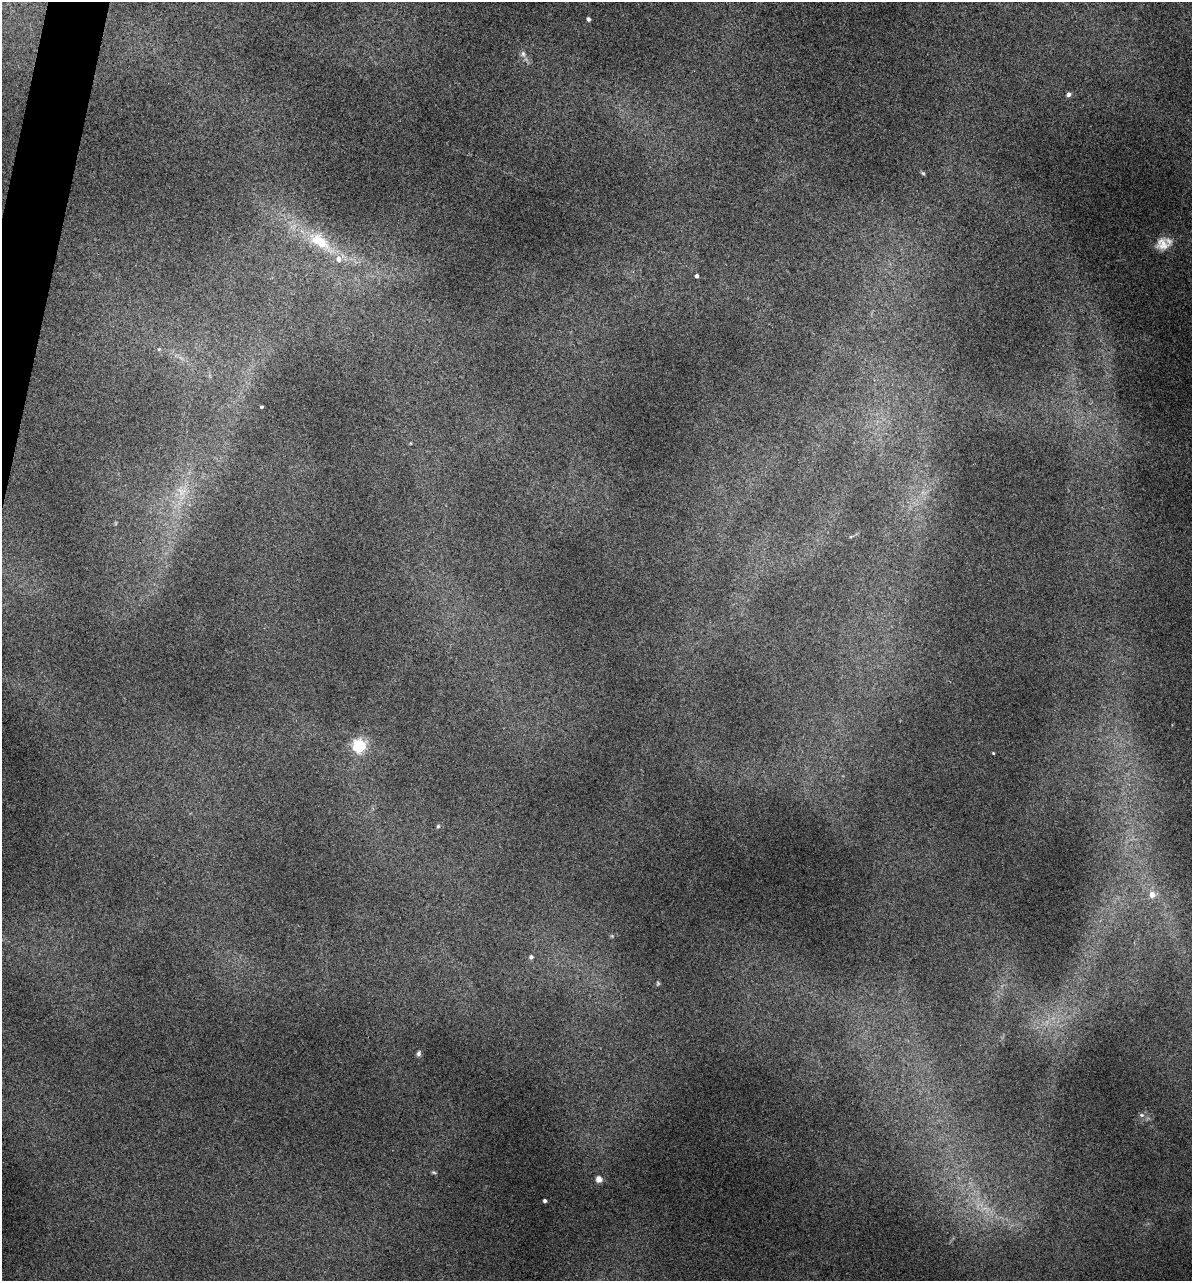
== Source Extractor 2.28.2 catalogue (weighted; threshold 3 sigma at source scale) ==
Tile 11 of 4 x 4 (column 3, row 3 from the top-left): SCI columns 2619-3808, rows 1673-2951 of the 5355 x 5900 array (HDU 1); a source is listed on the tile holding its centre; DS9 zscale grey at full resolution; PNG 1194 x 1283 px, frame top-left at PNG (2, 2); no overlay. Shown black and unused: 1% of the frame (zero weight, under 3 of 5 exposures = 17% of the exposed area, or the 3 px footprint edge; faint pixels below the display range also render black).
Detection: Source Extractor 2.28.2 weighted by HDU 2 'WHT'; one run over the whole footprint, this tile lists its part. Background 0.18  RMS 0.009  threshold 0.0403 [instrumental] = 3 sigma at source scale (4.5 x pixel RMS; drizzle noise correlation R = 1.50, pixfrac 1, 0.05/0.05 arcsec/px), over >= 5 px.
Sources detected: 22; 1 too faint to see at this stretch — not listed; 1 inside a brighter listed object's ellipse — not listed separately; the other 20 listed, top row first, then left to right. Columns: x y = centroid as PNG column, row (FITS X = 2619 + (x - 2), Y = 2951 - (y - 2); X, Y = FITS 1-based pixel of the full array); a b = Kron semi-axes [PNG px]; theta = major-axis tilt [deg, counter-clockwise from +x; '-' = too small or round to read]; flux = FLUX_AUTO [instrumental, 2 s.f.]
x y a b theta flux
588 19 4 3 - 2.5
523 54 8 6 -88 2.7
1068 94 4 4 - 3
923 173 6 5 - 1.2
319 241 35 16 -33 39
1162 244 17 15 5 11
696 276 4 3 - 2.5
159 349 6 4 17 1
261 407 3 3 - 1.2
182 492 14 11 -6 11
359 746 5 5 - 180
993 753 3 3 - 0.68
438 826 5 4 - 1.2
1152 895 6 6 - 8
531 957 5 5 - 2
419 1053 7 5 68 2.1
1142 1115 6 5 - 1.7
434 1172 7 3 -9 1.1
599 1179 4 4 - 11
545 1201 3 3 - 2.1